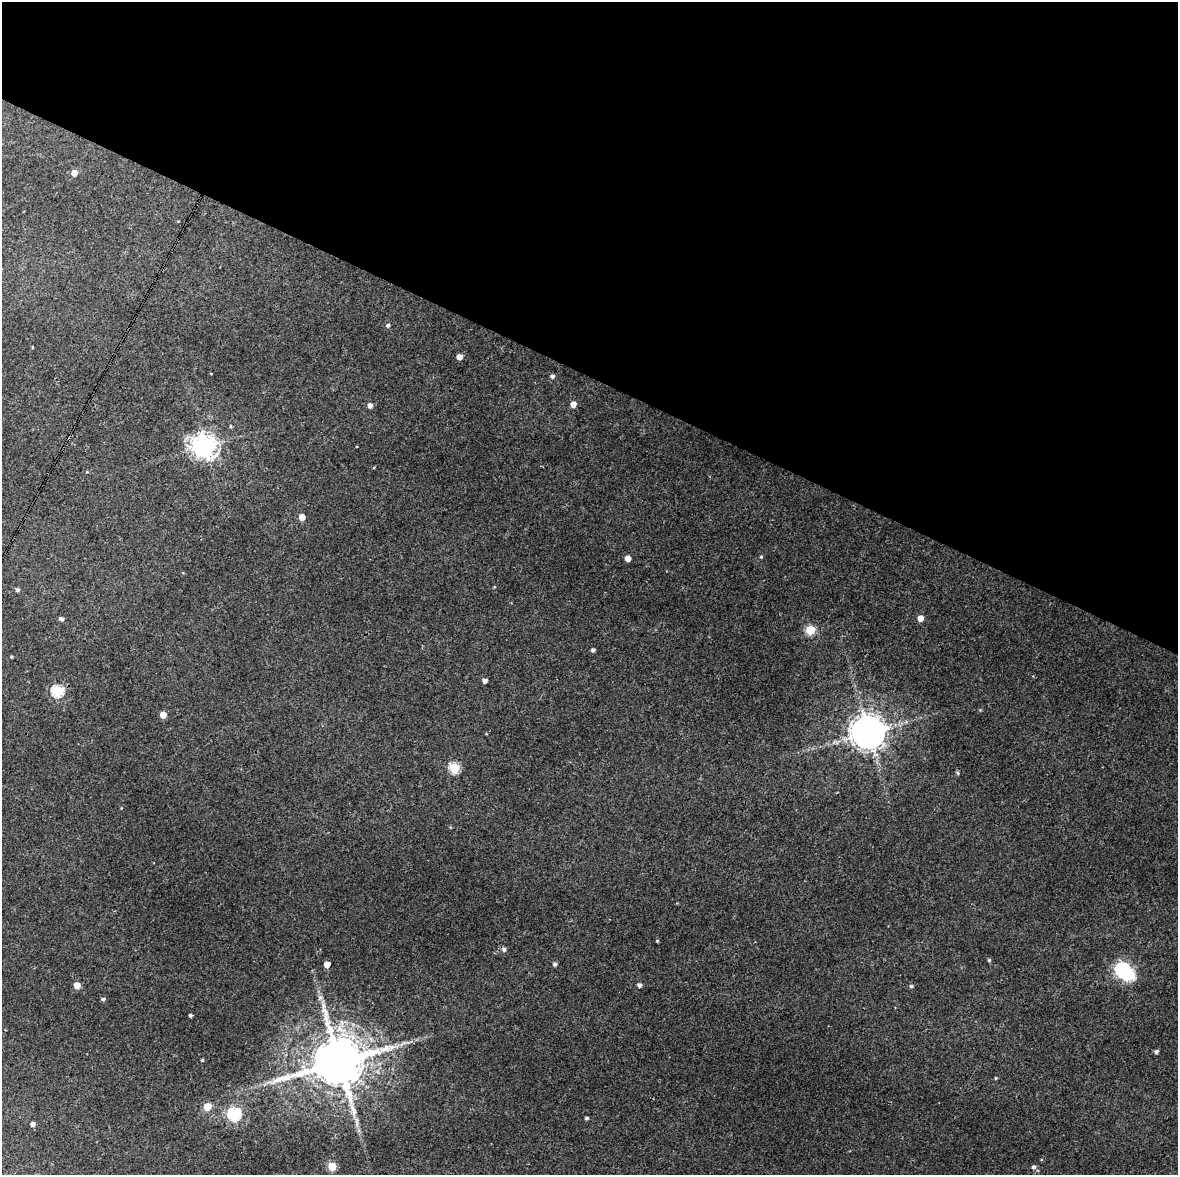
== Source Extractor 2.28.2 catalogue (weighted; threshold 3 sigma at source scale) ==
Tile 2 of 4 x 3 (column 2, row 1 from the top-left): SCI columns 1180-2355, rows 2603-3775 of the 4707 x 4001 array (HDU 1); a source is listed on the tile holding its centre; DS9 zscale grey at full resolution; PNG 1180 x 1177 px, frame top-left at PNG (2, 2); no overlay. Shown black and unused: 32% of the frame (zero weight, under 3 of 4 exposures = <1% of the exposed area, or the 3 px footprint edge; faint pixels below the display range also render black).
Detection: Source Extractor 2.28.2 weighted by HDU 2 'WHT'; one run over the whole footprint, this tile lists its part. Background 0.0298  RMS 0.0061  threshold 0.0274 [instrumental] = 3 sigma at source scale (4.5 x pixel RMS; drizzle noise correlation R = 1.50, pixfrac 1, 0.0396/0.0396 arcsec/px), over >= 5 px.
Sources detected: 50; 1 inside a brighter object's white glare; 1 long thin detection or spike segment (spike, bleed or trail) — not listed; the other 48 listed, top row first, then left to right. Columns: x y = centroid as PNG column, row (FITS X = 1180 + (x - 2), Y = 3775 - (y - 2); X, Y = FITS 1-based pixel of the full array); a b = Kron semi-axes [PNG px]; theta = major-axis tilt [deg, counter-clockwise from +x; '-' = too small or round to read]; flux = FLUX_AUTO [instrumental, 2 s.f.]
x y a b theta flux
74 173 5 5 - 6.4
178 221 4 3 - 0.44
388 325 5 5 - 1.1
459 357 4 4 - 5.4
211 374 3 2 - 0.49
552 376 5 5 - 1.6
573 404 4 4 - 5.1
370 405 5 5 - 2.9
231 426 5 3 - 0.63
205 446 8 8 - 520
302 517 5 5 - 5.9
761 557 4 4 - 0.64
628 558 4 4 - 5.5
17 590 5 4 - 1.5
920 618 5 5 - 5.8
61 619 5 4 - 1.6
810 630 5 5 - 32
593 650 4 4 - 1.5
11 657 4 3 - 0.57
485 681 4 4 - 2.4
57 691 6 6 - 61
163 715 5 5 - 6
868 732 10 9 - 1400
454 768 5 5 - 41
957 773 4 4 - 0.94
657 941 3 3 - 0.67
504 950 6 5 - 1.8
989 960 4 4 - 0.84
327 964 5 5 - 7.4
554 964 5 4 - 1.4
1123 970 7 7 - 120
77 985 5 5 - 7.4
639 985 4 4 - 1.9
911 986 4 4 - 1.2
320 997 8 6 78 1.9
103 999 5 4 - 1.1
190 1015 3 3 - 1.1
402 1043 12 3 36 1.9
1156 1052 4 4 - 1.4
202 1060 3 3 - 0.66
339 1062 15 13 17 4200
996 1078 4 3 - 0.67
207 1107 5 5 - 15
234 1114 6 6 - 84
586 1118 3 3 - 1.1
33 1124 4 4 - 2.3
332 1166 5 5 - 20
1033 1167 5 5 - 1.6